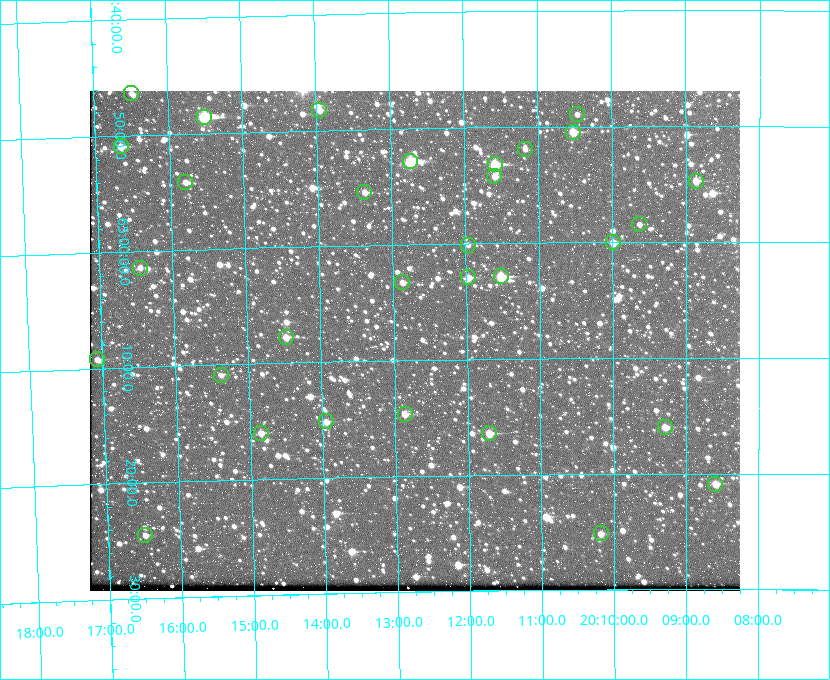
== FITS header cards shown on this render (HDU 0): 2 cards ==
NAXIS1  =                  650 / Width of table row in bytes
NAXIS2  =                  500 / Number of rows in table

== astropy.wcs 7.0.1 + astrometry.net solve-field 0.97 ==
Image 650 x 500 px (HDU 0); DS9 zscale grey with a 90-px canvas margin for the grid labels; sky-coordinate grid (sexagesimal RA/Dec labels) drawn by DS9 from the SOLVED WCS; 31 Tycho-2 reference stars matched to detected sources circled (green)
Header WCS: none
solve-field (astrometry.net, Tycho-2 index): SOLVED blind (the file carries no WCS)
Solved WCS: RA---TAN-SIP/DEC--TAN-SIP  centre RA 20:12:43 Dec +65:08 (303.18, +65.14 deg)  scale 5.18 arcsec/px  FOV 56.1' x 43.2'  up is -179 deg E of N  parity flipped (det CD > 0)
(file carries no celestial WCS; the grid is the blind solution)
Tycho-2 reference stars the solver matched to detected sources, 31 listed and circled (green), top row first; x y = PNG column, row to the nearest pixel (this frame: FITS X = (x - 90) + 1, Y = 500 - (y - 91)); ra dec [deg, ICRS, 3 dp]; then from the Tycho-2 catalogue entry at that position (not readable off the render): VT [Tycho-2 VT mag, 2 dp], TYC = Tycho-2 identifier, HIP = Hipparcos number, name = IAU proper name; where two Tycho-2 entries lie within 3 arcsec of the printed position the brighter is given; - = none
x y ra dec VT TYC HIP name
131 93 304.122 +64.773 12.06 4240-1113-1 - -
319 110 303.488 +64.804 11.29 4240-68-1 - -
577 114 302.617 +64.815 11.97 4240-238-1 - -
204 117 303.878 +64.810 8.93 4240-794-1 - -
573 132 302.633 +64.841 10.69 4240-985-1 - -
121 146 304.164 +64.849 10.65 4240-315-1 - -
525 149 302.794 +64.865 12.51 4240-904-1 - -
410 161 303.184 +64.880 9.02 4240-488-1 - -
495 164 302.897 +64.886 9.40 4240-717-1 - -
494 176 302.899 +64.904 11.91 4240-435-1 - -
696 181 302.216 +64.912 11.03 4240-1279-1 - -
185 182 303.948 +64.903 11.68 4240-549-1 - -
364 192 303.341 +64.923 11.58 4240-148-1 - -
639 224 302.408 +64.974 11.97 4240-686-1 - -
613 242 302.498 +65.000 11.22 4240-149-1 - -
468 245 302.992 +65.001 11.85 4240-479-1 - -
140 268 304.112 +65.024 12.29 4240-364-1 - -
501 276 302.882 +65.048 10.25 4240-98-1 - -
468 277 302.992 +65.048 11.44 4240-88-1 - -
402 282 303.217 +65.054 11.98 4240-166-1 - -
286 337 303.620 +65.129 11.18 4240-34-1 - -
97 359 304.266 +65.154 11.64 4240-724-1 - -
221 375 303.846 +65.181 11.99 4240-1077-1 - -
405 414 303.217 +65.244 11.17 4240-236-1 - -
326 421 303.488 +65.252 12.13 4240-1343-1 - -
665 427 302.323 +65.266 11.19 4240-188-1 - -
261 433 303.713 +65.266 11.45 4240-564-1 - -
489 433 302.928 +65.273 10.74 4240-760-1 - -
715 484 302.149 +65.348 11.48 4240-952-1 - -
601 533 302.546 +65.419 11.91 4240-28-1 - -
145 535 304.121 +65.408 11.90 4240-305-1 - -